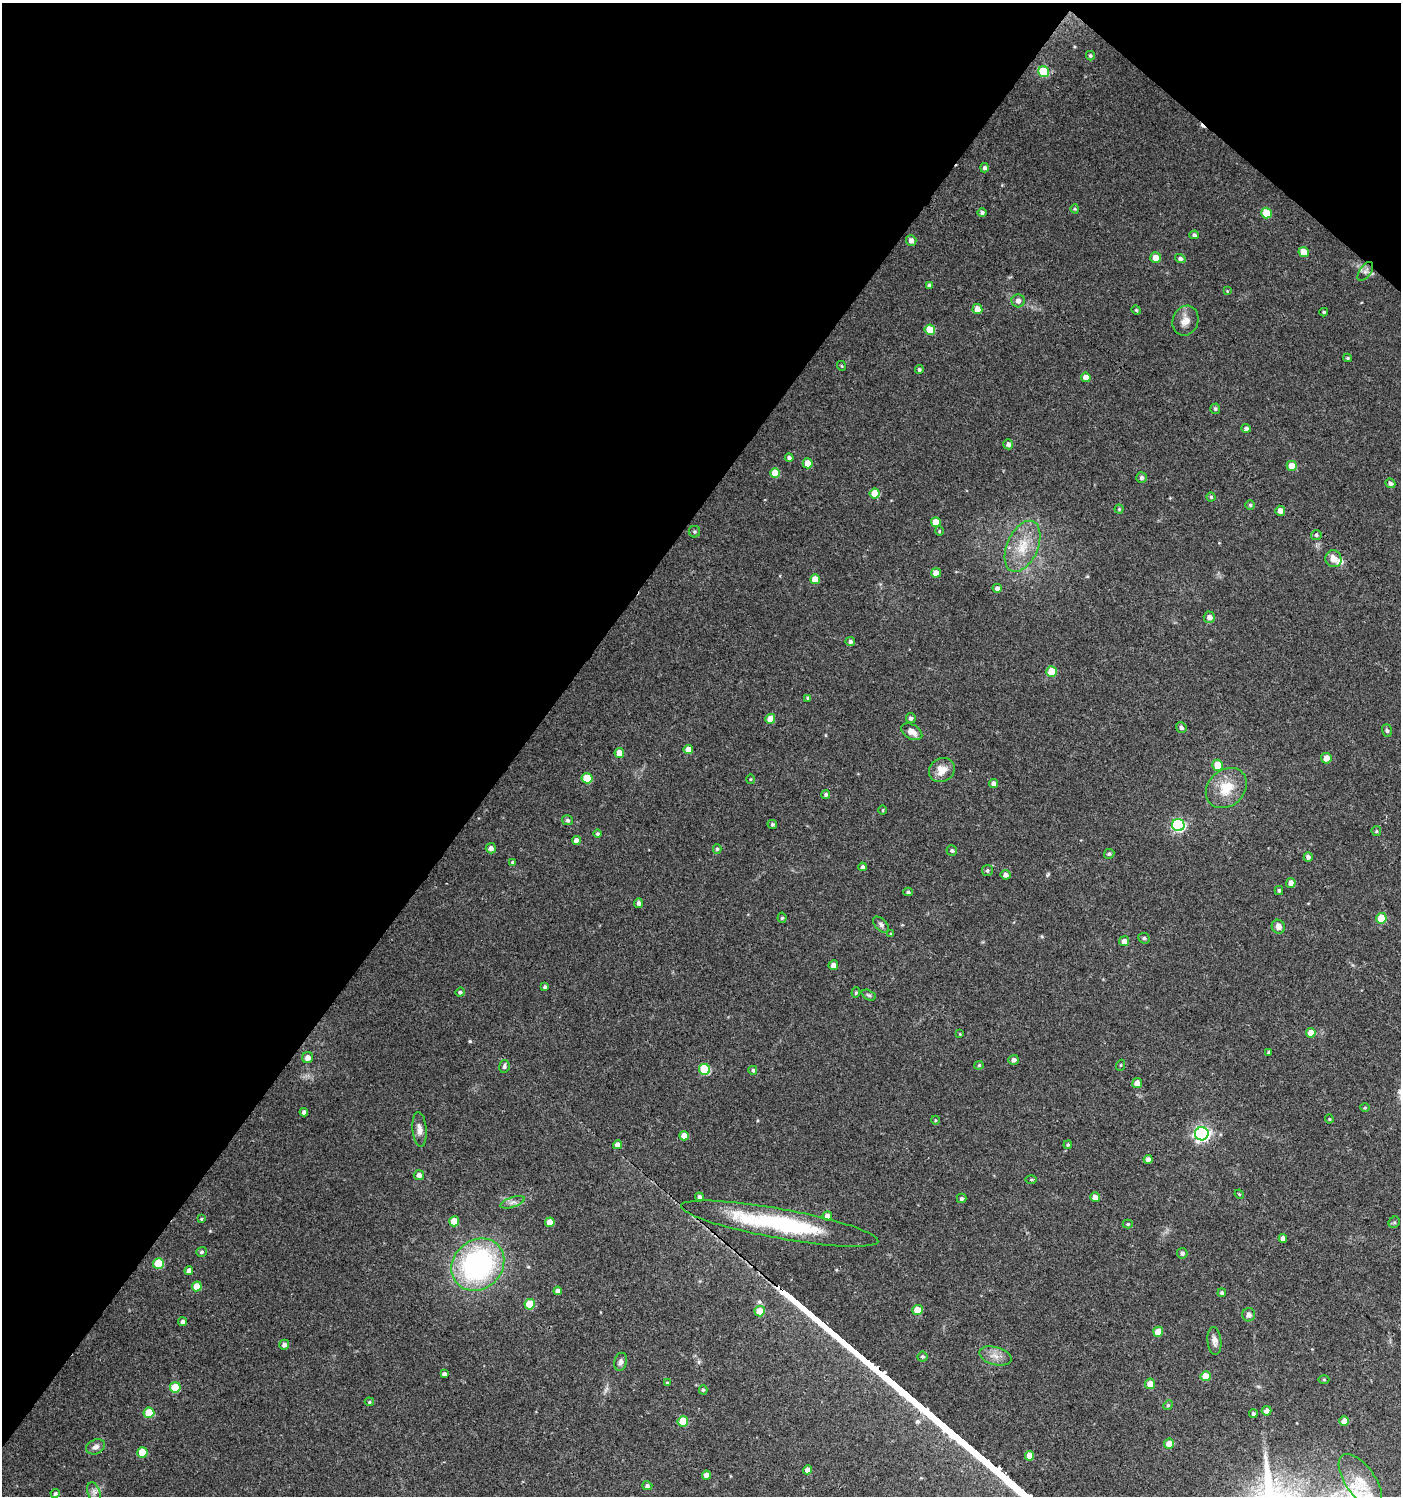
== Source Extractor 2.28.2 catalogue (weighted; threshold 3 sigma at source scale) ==
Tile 2 of 4 x 4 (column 2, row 1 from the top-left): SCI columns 1576-2974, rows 4488-5981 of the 6017 x 5983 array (HDU 1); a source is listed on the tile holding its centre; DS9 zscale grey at full resolution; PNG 1403 x 1498 px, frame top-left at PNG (2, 3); each listed source drawn as its Kron ellipse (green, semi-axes under 4 px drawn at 4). Shown black and unused: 39% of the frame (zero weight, under 3 of 4 exposures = <1% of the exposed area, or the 3 px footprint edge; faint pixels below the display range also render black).
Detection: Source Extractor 2.28.2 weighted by HDU 2 'WHT'; one run over the whole footprint, this tile lists its part. Background 0.0237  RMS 0.0039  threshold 0.0177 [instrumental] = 3 sigma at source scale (4.5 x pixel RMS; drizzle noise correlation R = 1.50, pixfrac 1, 0.0396/0.0396 arcsec/px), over >= 5 px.
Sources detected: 180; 1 cosmic-ray / hot-pixel residue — neither listed nor drawn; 2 inside a brighter listed object's ellipse — not listed separately; the other 177 listed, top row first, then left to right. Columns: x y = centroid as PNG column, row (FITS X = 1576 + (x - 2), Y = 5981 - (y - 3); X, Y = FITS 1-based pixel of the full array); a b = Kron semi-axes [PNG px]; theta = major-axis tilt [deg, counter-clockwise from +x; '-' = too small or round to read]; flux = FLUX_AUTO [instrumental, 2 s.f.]
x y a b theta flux
1090 56 5 4 - 0.58
1044 72 5 5 - 18
985 168 4 4 - 1
1075 209 4 4 - 0.45
982 212 5 4 - 0.89
1266 213 5 5 - 11
1194 235 5 4 - 0.78
911 241 5 5 - 1.9
1304 252 5 5 - 4.3
1156 258 5 5 - 3.6
1180 259 5 4 - 1
1365 271 11 5 53 1.4
930 286 4 4 - 1.1
1227 291 4 4 - 0.32
1018 301 6 6 - 1.7
977 309 5 5 - 3.8
1136 310 5 4 - 0.47
1324 312 4 3 - 0.5
1185 321 15 12 70 4
930 330 5 5 - 7.8
1348 358 4 3 - 0.54
842 366 5 3 - 0.34
919 369 4 4 - 0.63
1086 377 5 4 - 2.7
1215 409 5 5 - 0.67
1246 428 5 4 - 1.2
1008 444 5 5 - 1.5
789 458 4 4 - 1
808 463 5 5 - 4.8
1292 466 5 5 - 5.8
775 473 5 5 - 5.9
1141 478 5 5 - 1
1390 483 5 4 - 1.1
875 493 5 5 - 7.9
1211 497 4 4 - 0.5
1250 505 5 5 - 0.66
1119 509 4 4 - 0.45
1280 511 5 5 - 2.2
936 522 5 5 - 5.8
939 531 4 4 - 0.45
694 532 6 5 - 0.66
1316 535 5 4 - 0.83
1022 546 27 15 66 11
1333 559 8 8 - 3.3
936 573 5 4 - 3.2
815 579 5 5 - 5
997 588 4 4 - 1.4
1209 617 6 5 - 2
850 642 5 4 - 0.93
1051 672 5 5 - 8.8
808 698 4 4 - 0.67
911 718 5 4 - 1
770 719 5 5 - 4.5
1181 727 6 5 - 1.1
1387 731 6 5 - 0.71
912 732 11 7 -30 2.8
688 750 5 4 - 4.2
619 753 5 4 - 4.7
1326 758 5 5 - 3.3
1217 765 5 5 - 6.1
942 770 13 11 31 5
587 778 5 5 - 9.3
750 779 5 3 - 0.37
994 783 4 4 - 1.7
1226 788 22 18 42 10
826 794 4 4 - 0.81
883 810 4 3 - 0.32
568 820 6 5 - 0.78
772 824 5 4 - 0.66
1178 825 6 6 - 55
1376 831 5 4 - 0.51
597 834 4 4 - 0.59
576 840 4 4 - 2.3
491 848 5 5 - 1.7
717 849 5 4 - 0.58
952 850 5 5 - 0.72
1109 854 5 5 - 0.77
1308 857 5 4 - 1.2
512 862 4 3 - 0.39
862 867 4 4 - 0.83
987 871 5 5 - 0.72
1006 875 5 5 - 1.6
1291 883 5 5 - 2.4
1279 890 4 3 - 0.65
908 892 5 4 - 0.72
638 903 5 4 - 0.94
782 918 5 4 - 0.63
1381 918 5 5 - 12
881 925 10 6 -46 1.1
1278 927 7 6 - 2.2
891 934 4 4 - 0.48
1144 938 6 5 - 0.83
1124 941 5 5 - 2.5
833 965 5 5 - 2
545 987 4 3 - 0.76
460 992 5 4 - 0.75
856 993 5 4 - 0.56
869 995 7 4 -26 0.68
1311 1033 5 5 - 4.7
960 1034 4 3 - 0.32
1269 1052 3 3 - 0.52
308 1058 5 5 - 2.2
1013 1060 5 5 - 1.2
979 1065 4 4 - 0.48
1121 1065 5 3 - 0.36
504 1066 6 5 - 0.97
704 1069 6 5 - 21
753 1070 4 4 - 0.58
1137 1083 5 5 - 3
1365 1108 5 3 - 0.37
304 1112 4 4 - 1.2
1329 1119 4 4 - 0.39
935 1120 4 3 - 0.34
420 1129 17 7 -84 2.4
1202 1134 7 6 - 99
684 1136 5 4 - 3.4
617 1145 4 4 - 2.1
1068 1145 4 3 - 0.5
1148 1159 4 4 - 1.6
419 1175 5 5 - 1.7
1031 1179 6 4 1 0.42
1239 1194 5 4 - 0.38
699 1197 4 4 - 1
1095 1197 5 4 - 2.2
962 1198 4 4 - 0.86
513 1202 13 5 18 1.6
827 1216 5 4 - 2.4
201 1219 4 3 - 0.37
454 1221 5 5 - 5.8
550 1222 5 4 - 4.1
1394 1222 6 5 - 0.61
780 1224 100 15 -10 47
1128 1224 5 4 - 0.63
1283 1238 4 4 - 1.8
202 1252 5 5 - 0.76
1182 1253 5 5 - 1.1
158 1263 5 5 - 14
478 1265 28 24 43 79
189 1271 4 4 - 2.3
197 1286 5 5 - 6.1
558 1291 4 4 - 1.6
1222 1293 4 4 - 0.9
530 1304 5 5 - 11
917 1310 5 5 - 5.5
760 1311 5 5 - 5.6
1249 1315 6 6 - 1.7
183 1322 4 4 - 1.1
1158 1332 5 5 - 4.5
1214 1341 14 7 -84 2.1
284 1345 5 4 - 1.4
995 1356 16 9 -16 3.4
922 1357 5 5 - 0.69
621 1362 9 6 77 1.4
444 1374 4 3 - 1.1
1206 1376 5 5 - 6.9
1324 1380 5 3 - 0.45
667 1383 4 4 - 0.5
1150 1384 5 5 - 3.9
175 1387 5 5 - 11
703 1390 4 4 - 0.63
369 1402 5 4 - 0.52
1168 1405 5 4 - 0.46
1267 1411 5 4 - 2
149 1413 5 5 - 10
1253 1414 4 4 - 0.82
683 1421 5 5 - 11
1344 1421 5 4 - 3.3
1169 1444 5 5 - 5.3
96 1447 10 7 21 1.8
142 1452 5 5 - 8.3
1029 1456 5 4 - 4.5
808 1470 4 4 - 2.1
706 1475 4 4 - 2.1
1360 1481 31 15 -55 8
647 1486 5 4 - 0.96
94 1492 10 6 -69 1.6
55 1494 5 4 - 0.76